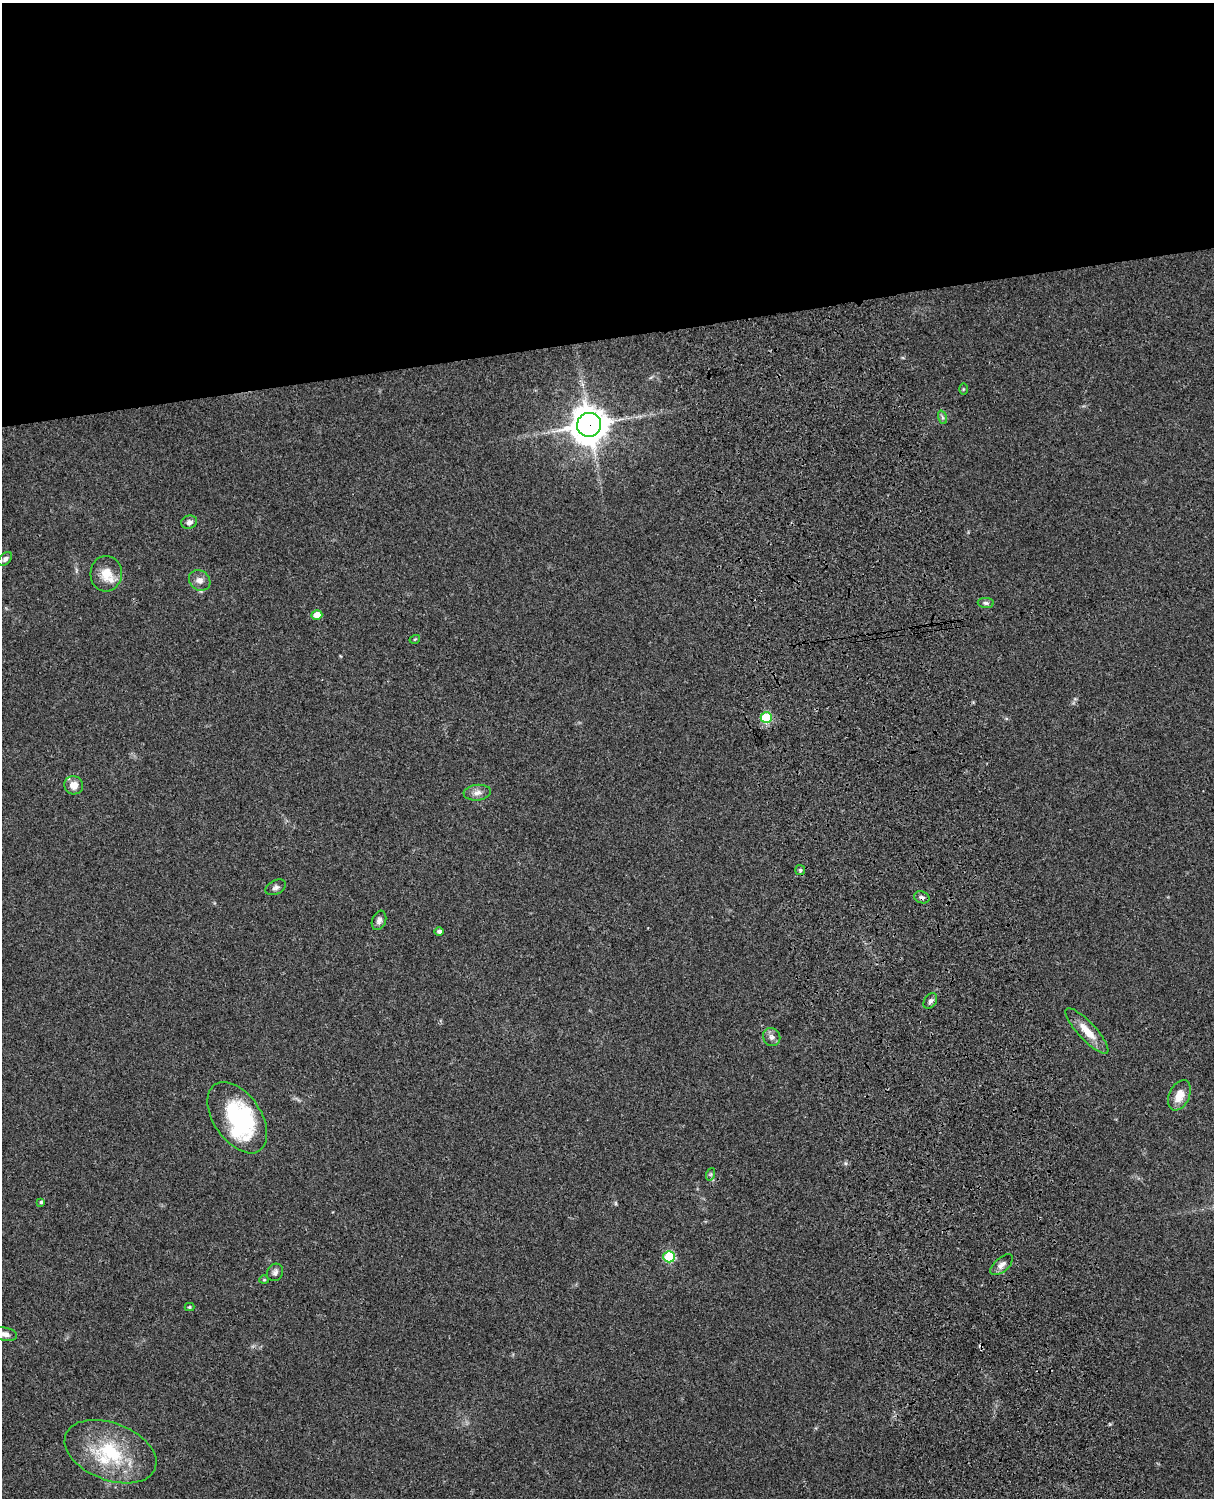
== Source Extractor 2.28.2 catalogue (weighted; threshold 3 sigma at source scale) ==
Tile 2 of 4 x 3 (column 2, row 1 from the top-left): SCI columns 1333-2544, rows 3268-4763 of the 5088 x 4927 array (HDU 1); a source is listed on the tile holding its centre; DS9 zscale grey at full resolution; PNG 1216 x 1500 px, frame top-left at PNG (2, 3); each listed source drawn as its Kron ellipse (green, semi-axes under 4 px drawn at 4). Shown black and unused: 23% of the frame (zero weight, under 3 of 4 exposures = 6% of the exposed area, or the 3 px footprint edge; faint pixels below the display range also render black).
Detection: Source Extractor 2.28.2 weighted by HDU 2 'WHT'; one run over the whole footprint, this tile lists its part. Background 0.0917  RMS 0.0062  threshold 0.0277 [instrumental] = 3 sigma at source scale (4.5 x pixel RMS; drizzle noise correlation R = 1.50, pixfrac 1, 0.05/0.05 arcsec/px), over >= 5 px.
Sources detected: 37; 1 inside a brighter object's white glare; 1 cosmic-ray / hot-pixel residue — neither listed nor drawn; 3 inside a brighter listed object's ellipse — not listed separately; the other 32 listed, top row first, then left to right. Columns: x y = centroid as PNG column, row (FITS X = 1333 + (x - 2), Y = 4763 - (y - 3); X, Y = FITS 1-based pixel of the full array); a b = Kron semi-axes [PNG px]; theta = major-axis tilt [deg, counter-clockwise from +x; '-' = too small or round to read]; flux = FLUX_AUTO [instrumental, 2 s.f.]
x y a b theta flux
963 389 6 4 90 0.66
942 417 7 4 -71 1.2
589 425 12 12 - 1300
189 522 8 6 20 2.1
5 559 8 5 45 1.8
106 574 18 15 86 9.5
200 580 11 9 -38 3.8
986 603 8 5 -2 1.3
317 615 5 5 - 6.8
415 639 5 3 - 0.58
766 717 5 5 - 30
74 785 9 9 - 5.5
477 793 14 8 6 3.5
800 870 5 5 - 0.98
276 887 11 7 28 2
922 897 8 6 -19 1.7
379 920 10 7 69 2.2
439 931 5 4 - 1.9
930 1001 8 6 53 1.7
1087 1031 30 8 -47 10
772 1037 9 8 - 2.7
1179 1095 16 10 65 8.8
237 1118 40 23 -56 65
711 1174 6 4 71 0.93
41 1202 4 4 - 0.99
669 1257 6 5 - 41
1002 1265 13 7 41 3.3
275 1272 9 7 57 2.1
264 1280 4 4 - 0.65
189 1307 5 4 - 0.89
5 1334 12 6 -13 3.4
110 1452 48 28 -21 46
Overlapping masked pixels (flux is a lower limit): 2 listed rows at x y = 589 425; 922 897
Isophote crosses this tile's border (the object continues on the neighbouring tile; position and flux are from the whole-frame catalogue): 1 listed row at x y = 5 1334